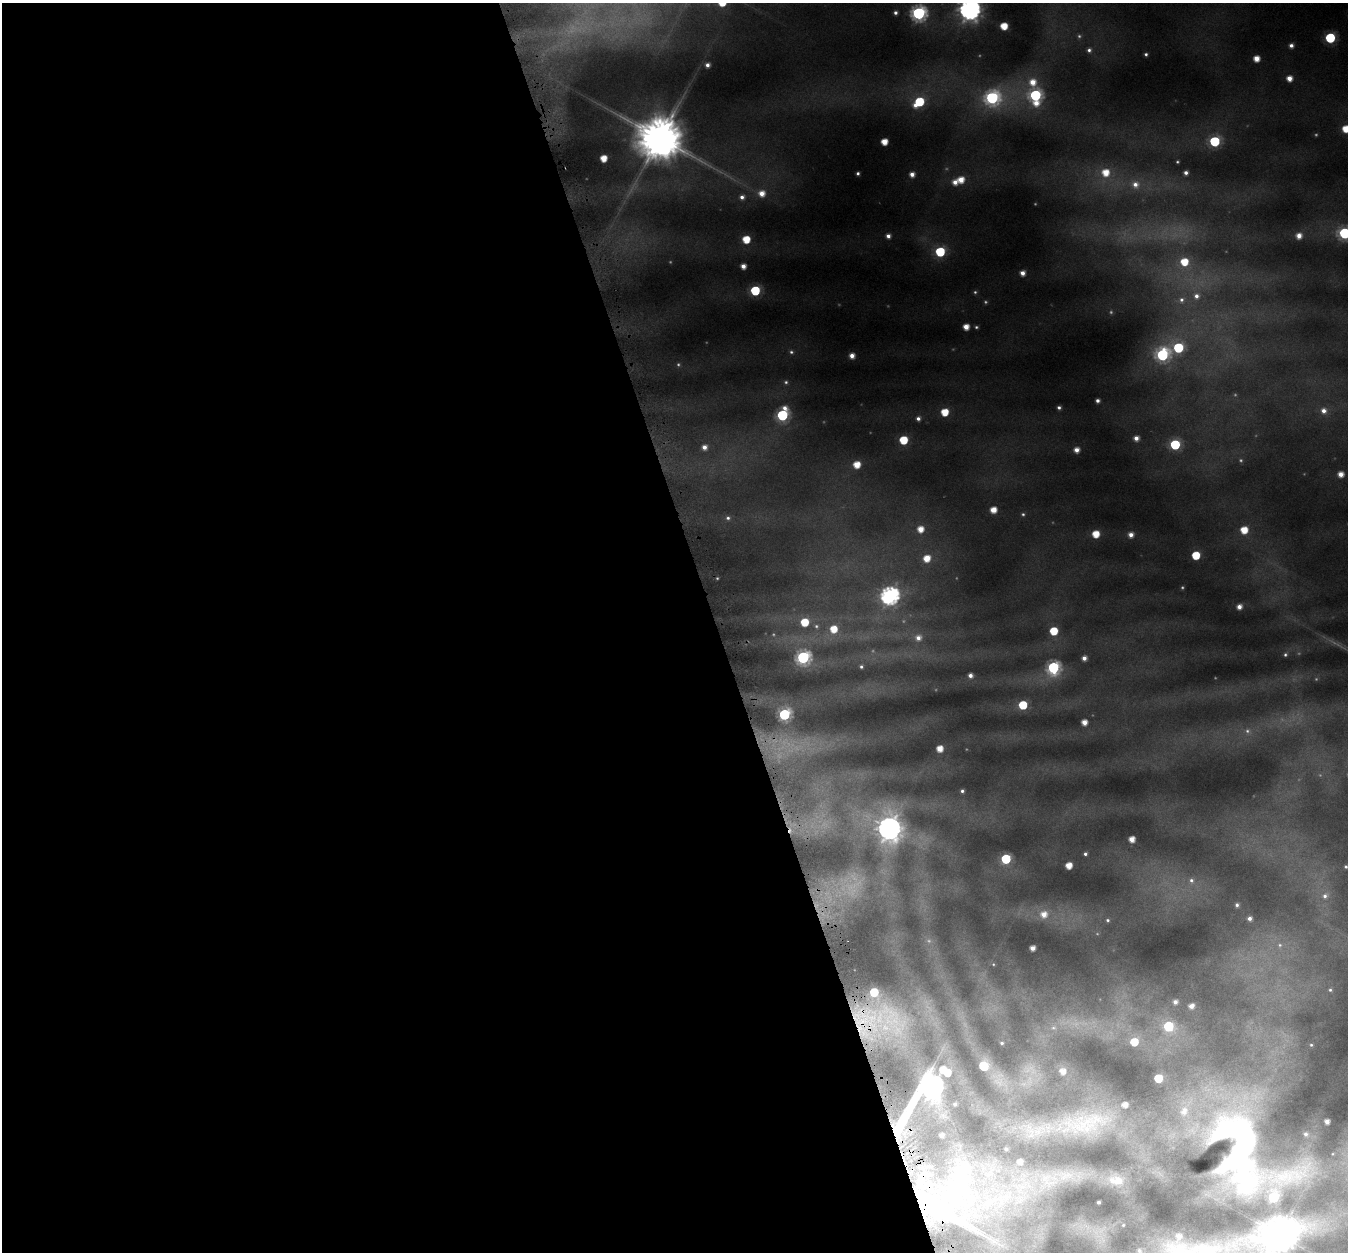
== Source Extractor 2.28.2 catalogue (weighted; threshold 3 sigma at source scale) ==
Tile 9 of 4 x 4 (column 1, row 3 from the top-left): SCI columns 5-1350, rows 1324-2573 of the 5428 x 5208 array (HDU 1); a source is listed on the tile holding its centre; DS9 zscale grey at full resolution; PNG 1350 x 1254 px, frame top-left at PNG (2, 3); no overlay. Shown black and unused: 53% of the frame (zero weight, under 4 of 8 exposures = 2% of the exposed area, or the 3 px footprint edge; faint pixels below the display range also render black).
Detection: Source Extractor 2.28.2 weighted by HDU 2 'WHT'; one run over the whole footprint, this tile lists its part. Background 0.0428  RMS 0.0094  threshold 0.0383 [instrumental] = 3 sigma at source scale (4.09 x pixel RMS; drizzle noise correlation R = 1.36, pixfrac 0.8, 0.0396/0.0396 arcsec/px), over >= 5 px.
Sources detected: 200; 55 too faint to see at this stretch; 2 cosmic-ray / hot-pixel residue — not listed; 11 inside a brighter listed object's ellipse — not listed separately; the other 132 listed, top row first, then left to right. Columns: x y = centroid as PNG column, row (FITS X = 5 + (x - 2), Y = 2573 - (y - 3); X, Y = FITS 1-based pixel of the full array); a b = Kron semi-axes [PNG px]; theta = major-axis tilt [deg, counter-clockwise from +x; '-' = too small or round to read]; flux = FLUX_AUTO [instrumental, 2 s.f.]
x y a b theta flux
970 9 9 8 - 1000
895 13 4 4 - 3.9
919 13 8 7 - 290
1004 26 6 5 - 27
573 27 54 13 -9 30
1330 38 6 6 - 99
1291 45 5 5 - 5.7
1089 50 7 7 - 4.8
1146 54 4 3 - 2.6
1256 58 5 5 - 16
707 65 6 6 - 6.6
1289 78 5 5 - 12
1033 82 13 12 - 25
1035 95 8 7 - 180
992 98 10 9 - 240
919 102 9 6 38 65
1036 103 8 7 - 15
1346 129 6 6 - 28
660 138 15 13 -16 6200
1215 141 7 6 - 110
884 142 5 5 - 20
603 158 5 5 - 21
858 173 4 4 - 2.8
1105 173 13 11 -84 32
1186 173 4 4 - 4.9
912 174 5 5 - 8.7
961 180 7 6 - 18
1135 184 13 12 - 17
762 193 8 8 - 16
742 197 7 7 - 6.6
1344 233 8 7 - 170
888 236 5 5 - 6.3
1299 236 7 7 - 12
746 239 6 6 - 31
940 252 7 6 - 76
1184 262 8 7 - 34
743 266 5 5 - 9.4
1022 273 5 5 - 9.1
755 291 6 6 - 83
1196 296 9 8 - 8.2
1181 300 9 9 - 7
966 327 5 5 - 14
976 327 5 4 - 2.2
1178 348 8 7 - 89
791 352 7 6 - 3.3
1162 355 8 8 - 190
852 356 5 5 - 10
786 382 6 6 - 2.9
1098 401 4 4 - 4.9
785 408 7 5 -2 7.8
1059 408 4 4 - 3.5
1324 411 9 9 - 11
945 412 6 6 - 29
782 415 7 7 - 140
918 418 5 5 - 4.9
1136 438 6 6 - 8.9
903 440 6 6 - 44
1175 444 7 6 - 96
704 447 6 6 - 8.4
1077 450 5 5 - 9.9
857 465 6 5 - 23
1341 474 6 5 - 13
993 510 6 5 - 18
1023 514 6 5 - 2.3
728 518 6 6 - 3.3
920 529 6 6 - 17
1244 530 6 6 - 27
1096 534 6 5 - 26
1131 535 5 5 - 8.1
1196 555 6 5 - 44
927 558 8 7 - 23
890 596 9 8 - 530
1239 607 5 5 - 9.4
805 622 7 6 - 37
834 629 7 7 - 28
1054 631 6 6 - 41
918 638 9 9 - 9.9
1285 655 5 5 - 2.6
803 657 7 7 - 230
1084 658 5 5 - 7.2
861 667 4 4 - 2.7
1053 668 8 7 - 180
970 675 5 5 - 6.6
1023 705 6 6 - 49
784 714 7 7 - 160
1084 722 5 5 - 13
791 745 98 25 1 130
940 749 5 5 - 18
962 791 4 4 - 3.2
889 828 12 10 -79 1300
1132 839 5 5 - 15
1085 854 4 4 - 3
1006 859 6 6 - 88
1069 865 5 5 - 20
1346 867 5 4 - 2.6
1191 880 9 7 -66 5.5
849 886 62 47 32 130
1325 896 14 11 43 12
1237 905 4 4 - 3.3
1044 914 11 10 - 19
1249 918 4 4 - 5.4
1108 920 5 4 - 2.5
1032 948 5 4 - 9.9
993 964 3 3 - 0.87
1330 990 7 6 - 2.9
1175 1002 4 4 - 5.6
1191 1006 5 5 - 8.5
865 1021 36 29 -56 89
1169 1026 7 7 - 91
1134 1042 6 6 - 35
1002 1043 3 3 - 2.2
1311 1045 3 3 - 1.4
984 1066 7 7 - 57
1063 1071 8 7 - 13
1158 1078 5 5 - 48
931 1088 37 11 51 1100
955 1104 4 4 - 3.5
944 1115 15 13 5 7.9
1327 1122 4 4 - 8.9
1084 1123 54 23 9 130
1306 1134 6 6 - 4.4
941 1135 4 4 - 5.8
1243 1146 90 57 -61 840
1333 1154 5 4 - 1.2
1116 1180 19 12 -9 21
961 1184 61 43 57 200
1011 1194 76 43 27 190
1099 1202 3 3 - 3
1123 1225 3 3 - 1.4
1279 1235 13 10 17 3300
1179 1236 4 4 - 5.5
1139 1251 7 5 -58 2.2
Overlapping masked pixels (flux is a lower limit): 5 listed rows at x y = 791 745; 849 886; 865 1021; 931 1088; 961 1184
Isophote crosses this tile's border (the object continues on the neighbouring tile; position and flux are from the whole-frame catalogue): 6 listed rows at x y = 970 9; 1346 129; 1344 233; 1346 867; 1279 1235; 1139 1251